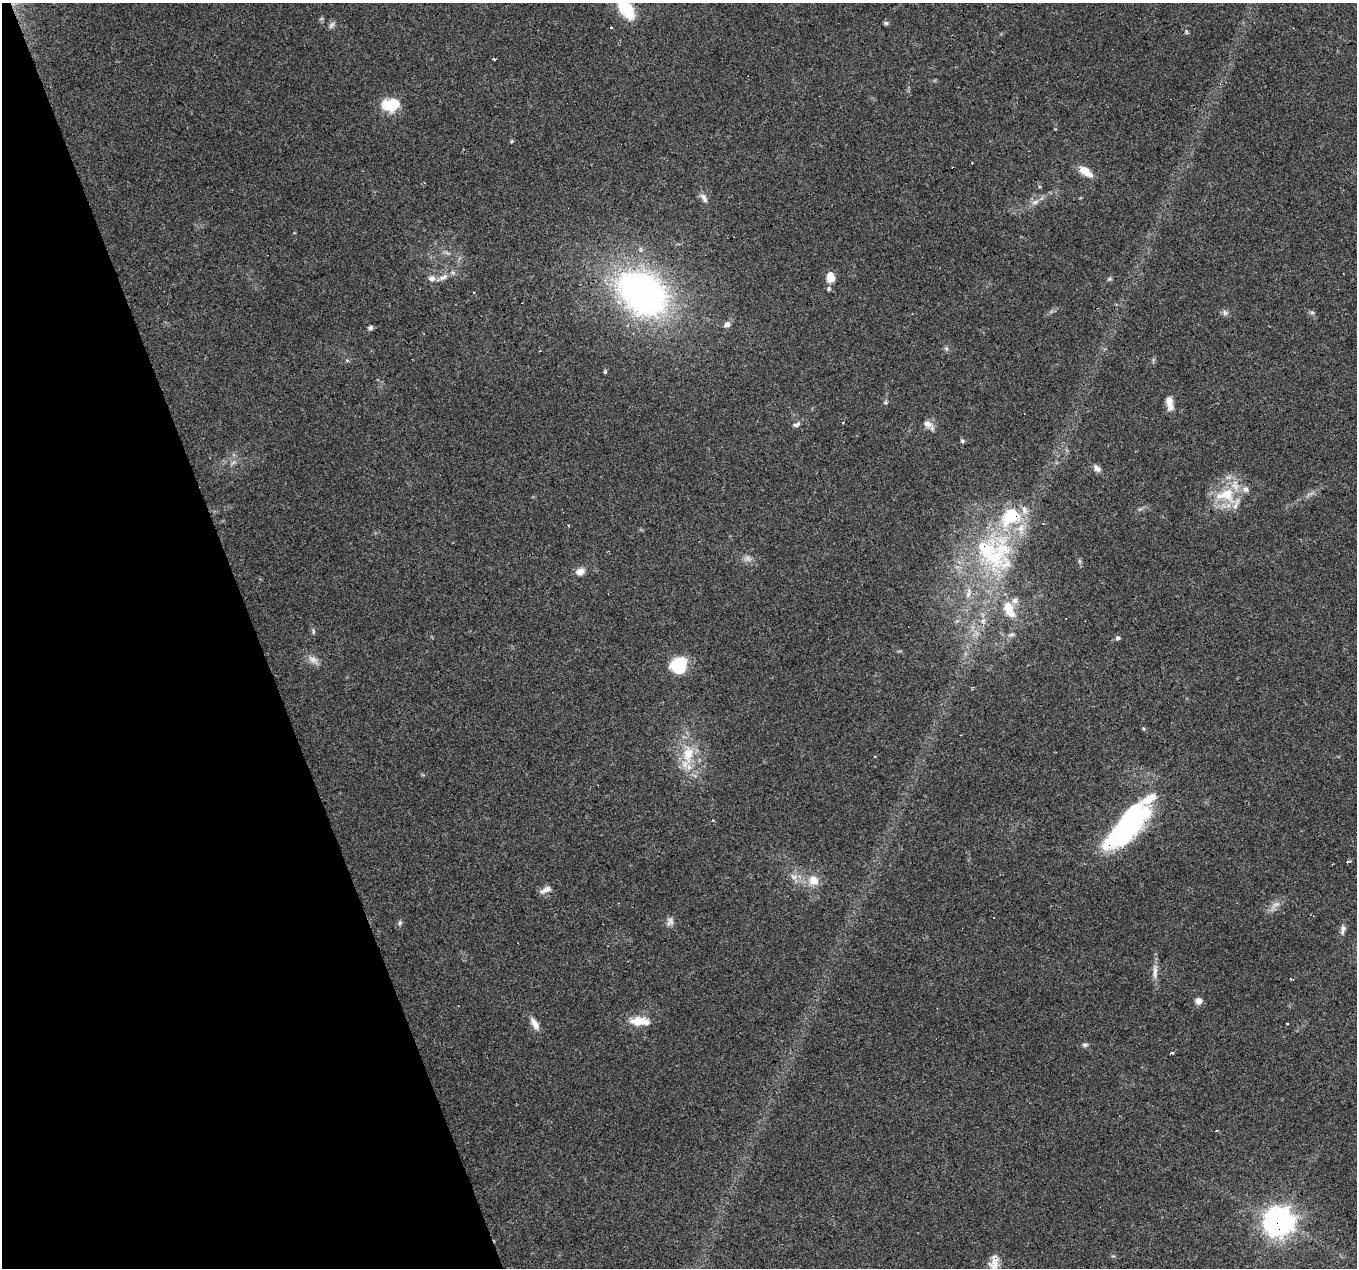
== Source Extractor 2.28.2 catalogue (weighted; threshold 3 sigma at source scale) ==
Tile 5 of 4 x 4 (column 1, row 2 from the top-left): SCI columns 1-1355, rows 2653-3918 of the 5419 x 5248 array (HDU 1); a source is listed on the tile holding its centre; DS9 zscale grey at full resolution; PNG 1359 x 1270 px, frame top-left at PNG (2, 3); no overlay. Shown black and unused: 19% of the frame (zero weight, under 3 of 4 exposures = <1% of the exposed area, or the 3 px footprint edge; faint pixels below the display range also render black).
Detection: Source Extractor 2.28.2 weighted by HDU 2 'WHT'; one run over the whole footprint, this tile lists its part. Background 0.101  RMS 0.0064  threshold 0.0288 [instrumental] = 3 sigma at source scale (4.5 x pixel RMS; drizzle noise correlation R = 1.50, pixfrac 1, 0.0396/0.0396 arcsec/px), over >= 5 px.
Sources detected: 78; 1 inside a brighter object's white glare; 8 cosmic-ray / hot-pixel residue — not listed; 11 inside a brighter listed object's ellipse — not listed separately; the other 58 listed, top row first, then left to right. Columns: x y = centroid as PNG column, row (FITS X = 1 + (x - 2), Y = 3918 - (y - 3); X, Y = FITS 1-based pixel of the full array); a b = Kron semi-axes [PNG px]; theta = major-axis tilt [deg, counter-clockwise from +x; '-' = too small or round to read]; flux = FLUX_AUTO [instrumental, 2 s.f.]
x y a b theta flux
626 9 25 12 -51 26
886 23 6 5 - 1.2
332 25 11 5 53 1.8
611 28 3 3 - 2
1186 31 7 3 -71 0.87
494 59 4 2 - 1.5
390 104 19 13 25 17
1055 129 3 3 - 0.45
1085 171 16 7 -36 9.3
704 198 14 6 -59 3
1035 202 7 7 - 2.1
443 277 15 7 25 4.1
830 277 11 8 -85 8.4
1109 279 6 4 44 1
829 289 6 5 - 1.2
474 293 3 2 - 0.75
643 293 48 34 -36 240
1312 312 6 4 -1 1.1
1225 313 8 7 - 1.9
727 324 8 6 42 2.8
370 328 6 5 - 1.5
605 372 5 4 - 0.87
885 402 6 5 - 0.99
1170 403 16 7 -83 6.6
843 422 3 2 - 1.1
797 424 11 5 31 2
928 424 14 9 -26 4.1
1097 469 9 6 -37 3.2
1226 495 31 21 -7 24
1010 516 28 19 48 36
989 552 73 33 -42 75
748 558 10 6 -43 2.6
580 571 10 8 28 5
968 594 9 5 62 2.1
1009 609 25 12 -63 15
313 631 7 4 -90 0.96
1011 635 10 4 5 1.7
1118 638 6 6 - 1.4
313 659 14 8 -30 4.2
678 665 19 17 47 22
688 754 30 16 83 20
1126 831 50 22 46 68
1348 862 4 3 - 1.9
794 877 11 7 -37 3.3
813 880 13 12 - 8.1
546 889 15 7 23 3.7
1276 904 12 4 5 2.3
670 921 12 8 66 2.9
400 923 6 5 - 1.3
1343 929 13 6 83 2.6
1155 972 23 6 88 4.7
1199 1001 8 7 - 3.5
639 1021 23 12 4 11
1287 1023 3 2 - 0.84
534 1024 15 7 -60 5.3
1085 1045 8 5 -2 1.4
1279 1222 9 9 - 820
994 1265 15 14 - 7
Overlapping masked pixels (flux is a lower limit): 6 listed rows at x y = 643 293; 1010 516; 989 552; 1126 831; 1279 1222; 994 1265
Isophote crosses this tile's border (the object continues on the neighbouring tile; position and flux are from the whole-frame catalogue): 2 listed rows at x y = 626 9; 994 1265